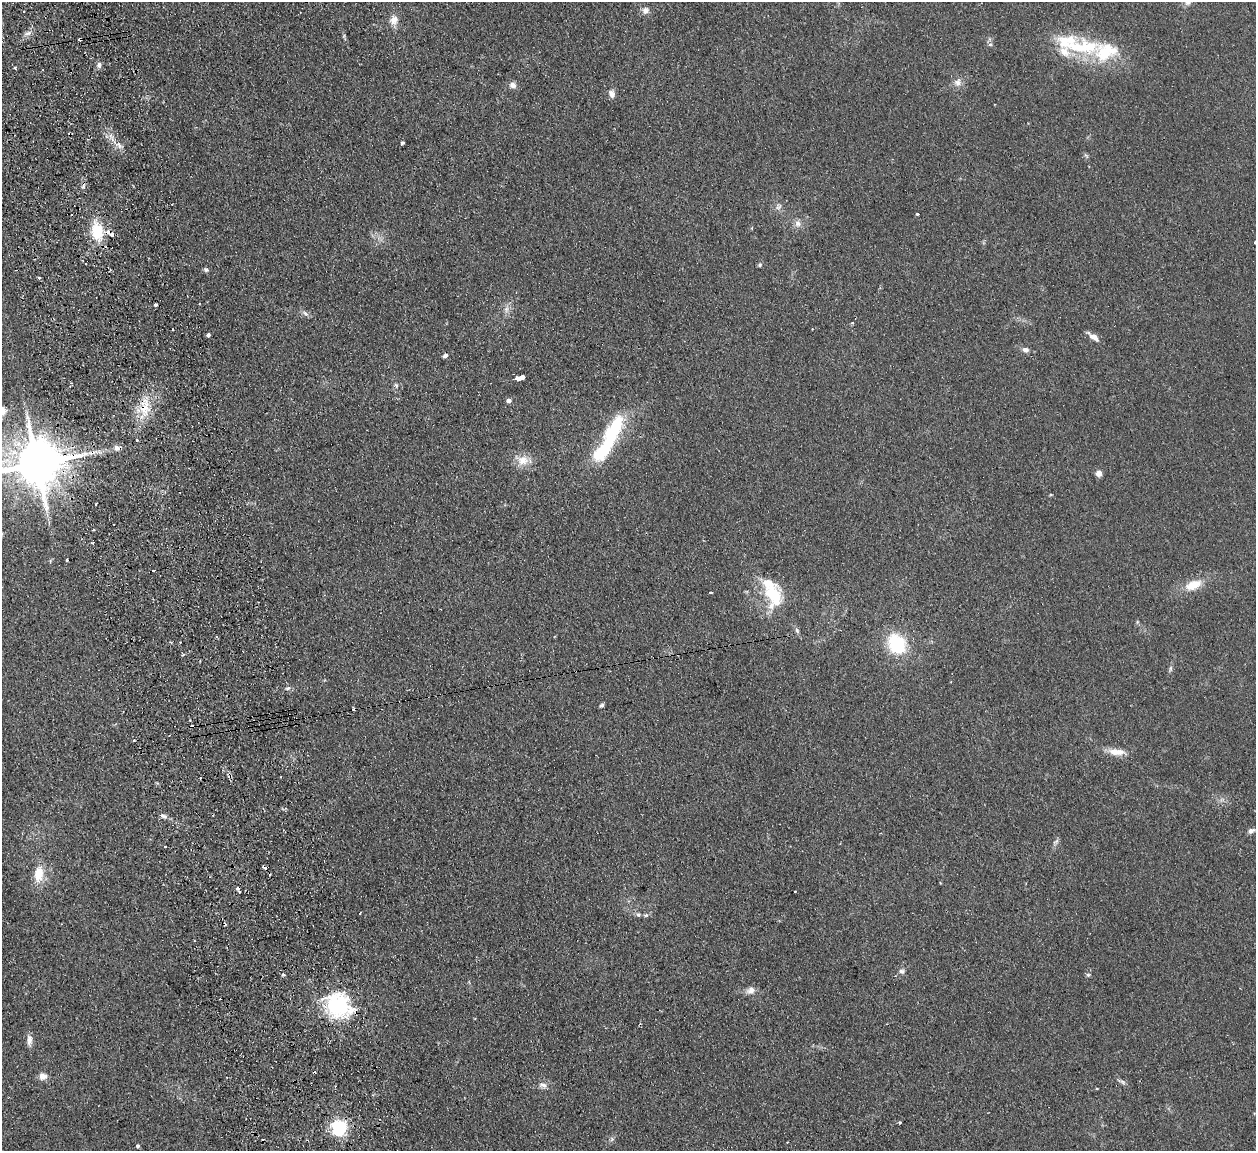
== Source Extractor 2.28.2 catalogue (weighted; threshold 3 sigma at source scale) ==
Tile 11 of 4 x 4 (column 3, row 3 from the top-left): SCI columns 2568-3821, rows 1309-2457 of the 5132 x 5031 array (HDU 1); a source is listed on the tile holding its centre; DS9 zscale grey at full resolution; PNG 1258 x 1153 px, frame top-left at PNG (2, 2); no overlay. Shown black and unused: <1% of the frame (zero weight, under 2 of 3 exposures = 3% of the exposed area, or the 3 px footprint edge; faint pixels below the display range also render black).
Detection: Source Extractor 2.28.2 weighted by HDU 2 'WHT'; one run over the whole footprint, this tile lists its part. Background 0.136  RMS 0.011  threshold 0.0505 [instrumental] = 3 sigma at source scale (4.5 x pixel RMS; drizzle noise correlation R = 1.50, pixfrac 1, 0.05/0.05 arcsec/px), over >= 5 px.
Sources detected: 99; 1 inside a brighter object's white glare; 14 cosmic-ray / hot-pixel residue — not listed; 6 inside a brighter listed object's ellipse — not listed separately; the other 78 listed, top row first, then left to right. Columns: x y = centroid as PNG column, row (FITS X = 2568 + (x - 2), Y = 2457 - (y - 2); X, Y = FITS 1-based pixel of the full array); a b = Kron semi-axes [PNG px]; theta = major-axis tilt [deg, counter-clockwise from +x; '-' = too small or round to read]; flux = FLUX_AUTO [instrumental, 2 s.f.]
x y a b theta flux
645 11 9 8 - 5.2
394 20 12 10 72 9.1
28 33 10 4 28 3.3
1067 41 39 20 4 42
990 44 6 4 1 1.7
1106 51 42 28 4 60
99 65 8 5 -90 3.8
15 68 3 3 - 1.8
958 82 11 10 - 6.7
513 85 9 8 - 5.2
612 94 10 7 -79 5.2
402 143 3 3 - 2
119 145 10 5 -64 4.4
1086 156 8 3 -45 1.5
83 186 9 5 78 3
778 207 11 5 40 3.3
917 214 3 2 - 2
798 223 10 8 -89 5.3
97 231 17 12 -79 38
112 235 4 3 - 6.4
760 265 6 5 - 1.6
206 270 7 5 -24 2.2
39 277 3 3 - 3.1
156 305 3 3 - 14
506 309 8 6 83 4.3
305 313 9 4 -36 3
852 323 4 3 - 1
172 329 3 2 - 1.3
208 335 4 4 - 2.6
1093 337 15 6 -35 6.9
1025 350 7 6 - 4.8
445 355 6 5 - 2.7
519 378 8 3 15 91
396 385 7 4 -65 1.8
508 400 4 4 - 5
144 407 30 12 86 25
137 440 3 2 - 1.7
117 448 9 7 -12 4.8
603 450 34 17 51 50
523 460 16 13 8 15
37 463 15 13 13 5100
1099 473 7 7 - 5
96 504 3 2 - 1.3
67 560 3 3 - 3.3
153 570 3 3 - 2
1193 585 20 10 22 20
711 592 3 2 - 1.3
773 595 32 22 -73 49
797 631 8 5 -63 2.6
217 637 4 2 - 1.2
897 644 18 14 -59 67
1170 668 9 4 89 2.2
288 688 6 3 18 1.7
601 705 6 4 36 2.2
1116 752 23 8 -4 13
163 816 9 5 -17 3.4
1251 831 7 6 - 4
165 847 3 3 - 2.4
39 874 19 11 87 20
239 891 3 3 - 2
795 891 3 2 - 1.3
360 913 3 2 - 0.96
638 915 6 5 - 2.1
646 915 7 5 21 2.2
902 971 8 6 -31 3.1
283 974 4 4 - 2.8
1088 975 5 5 - 1.8
750 990 12 9 24 6
338 1005 31 25 -29 94
29 1040 16 6 90 6.3
42 1076 9 8 - 6.7
1122 1081 7 4 -20 2.4
543 1085 11 6 -6 4.9
1097 1089 3 2 - 1.5
899 1123 3 3 - 1.9
339 1127 6 6 - 350
612 1139 6 6 - 2.2
137 1146 4 4 - 2.2
Overlapping masked pixels (flux is a lower limit): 5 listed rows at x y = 112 235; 144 407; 117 448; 37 463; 338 1005
Isophote crosses this tile's border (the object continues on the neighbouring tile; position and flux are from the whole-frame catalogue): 1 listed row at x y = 37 463